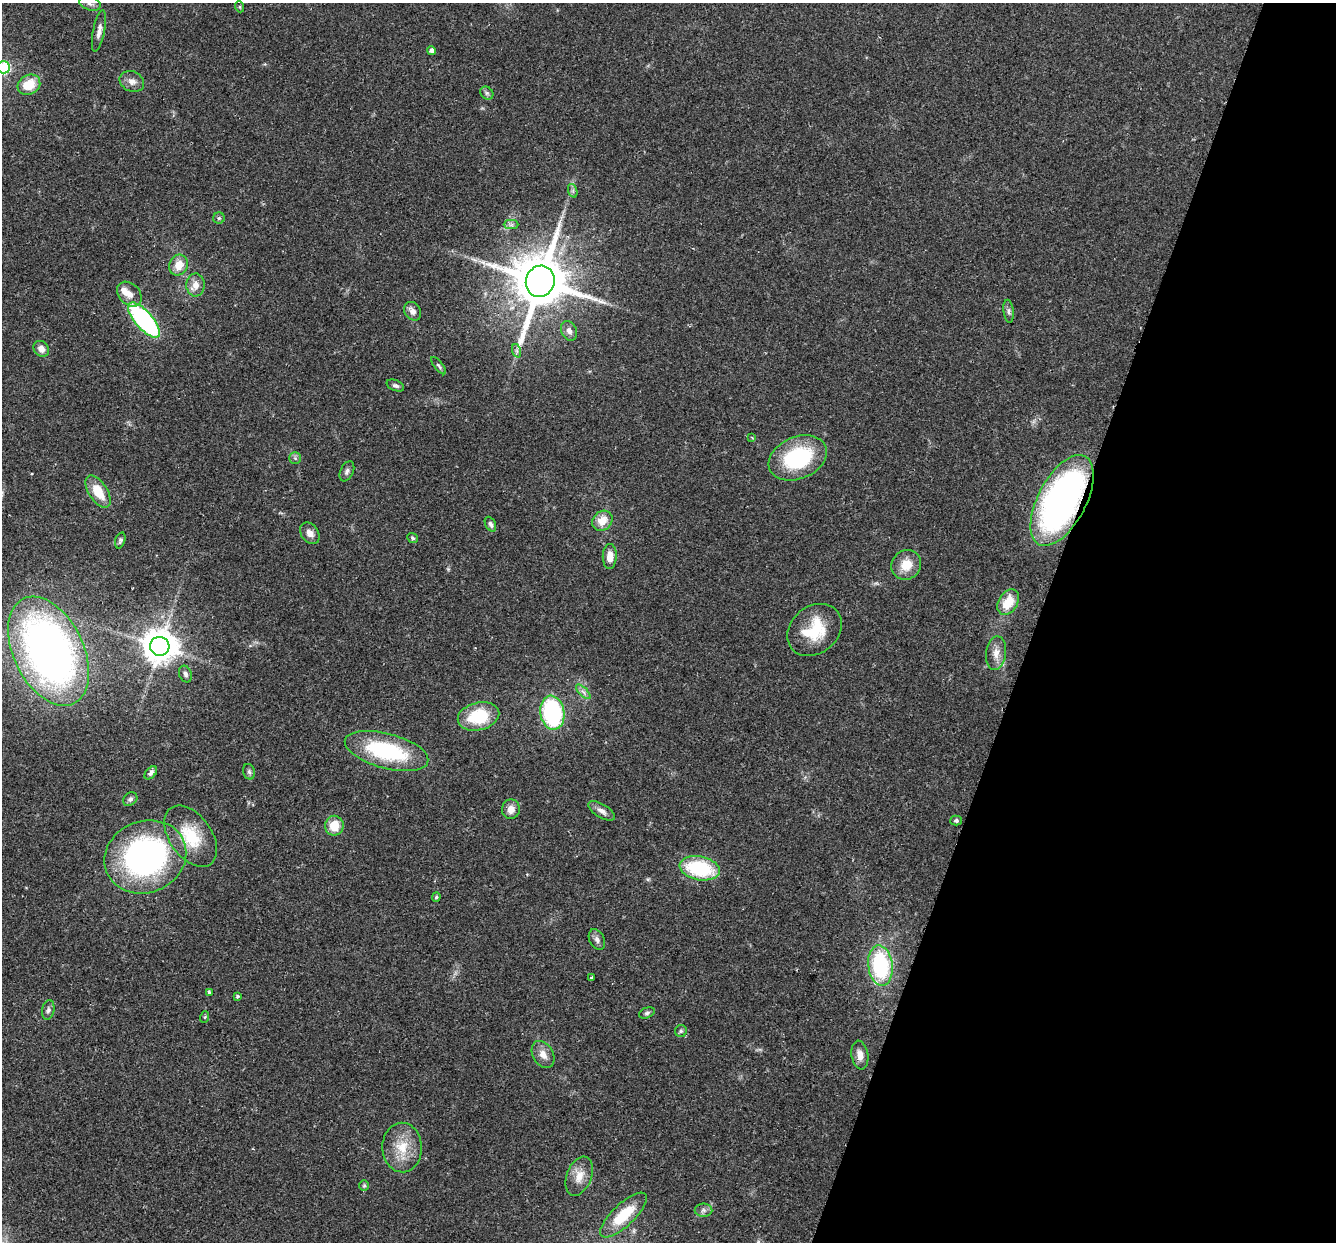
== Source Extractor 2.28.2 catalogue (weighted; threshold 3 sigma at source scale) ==
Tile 8 of 4 x 4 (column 4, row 2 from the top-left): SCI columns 4023-5356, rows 2670-3909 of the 5382 x 5466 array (HDU 1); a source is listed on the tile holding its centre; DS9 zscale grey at full resolution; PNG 1338 x 1244 px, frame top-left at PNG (2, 3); each listed source drawn as its Kron ellipse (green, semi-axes under 4 px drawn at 4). Shown black and unused: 22% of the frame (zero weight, under 2 of 3 exposures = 3% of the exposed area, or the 3 px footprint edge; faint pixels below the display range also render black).
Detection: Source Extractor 2.28.2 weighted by HDU 2 'WHT'; one run over the whole footprint, this tile lists its part. Background 0.0527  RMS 0.0068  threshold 0.0305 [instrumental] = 3 sigma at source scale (4.5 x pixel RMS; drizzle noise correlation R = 1.50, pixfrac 1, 0.05/0.05 arcsec/px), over >= 5 px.
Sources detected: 76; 1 long thin detection or spike segment (spike, bleed or trail) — neither listed nor drawn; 2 inside a brighter listed object's ellipse — not listed separately; the other 73 listed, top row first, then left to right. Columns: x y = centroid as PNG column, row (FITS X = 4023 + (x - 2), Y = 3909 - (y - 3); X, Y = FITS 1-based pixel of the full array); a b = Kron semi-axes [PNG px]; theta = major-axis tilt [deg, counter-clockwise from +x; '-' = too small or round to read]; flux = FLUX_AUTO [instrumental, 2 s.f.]
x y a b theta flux
90 4 11 6 -18 2.6
240 7 5 3 - 0.62
99 31 21 6 79 4
432 51 4 4 - 2.8
4 67 6 6 - 54
132 81 13 10 -25 4.4
29 85 12 9 29 14
487 93 7 6 - 1.5
573 191 7 4 -72 1.3
219 218 6 5 - 1.1
511 225 7 4 0 1.7
179 265 11 9 66 8.6
540 281 16 14 73 4500
196 285 11 9 88 5.5
129 294 14 10 -45 5.6
413 311 10 8 -54 3.8
1009 311 11 5 -83 1.9
144 320 22 8 -49 97
569 331 10 7 -63 3
41 349 8 7 - 4.1
517 351 7 4 -71 1.4
439 366 10 4 -50 1.4
395 386 9 5 -22 1.7
752 438 4 2 - 0.53
295 458 5 5 - 1.3
798 458 30 21 22 54
347 471 10 6 66 2.1
98 491 18 9 -57 14
1062 500 50 24 62 230
602 521 11 9 43 8.8
490 524 8 5 -62 2.1
310 533 12 8 -56 4.5
413 538 6 4 -37 0.98
120 540 8 5 73 1.7
610 556 12 7 88 6.9
906 565 15 14 - 11
1008 602 14 9 60 14
814 630 29 23 39 27
160 646 10 9 - 1300
49 651 58 35 -64 380
996 653 17 10 82 6.2
185 674 8 6 -67 2.1
583 692 9 3 -45 1.7
552 713 17 12 -82 82
478 716 21 14 14 29
386 751 43 17 -15 59
249 772 8 6 -73 1.6
151 773 8 5 48 2
130 799 8 6 38 1.7
511 809 9 9 - 5
601 811 15 7 -32 3.7
956 820 5 5 - 1.3
334 826 10 9 - 12
191 836 34 21 -54 25
145 857 41 36 21 170
700 868 20 12 -11 46
436 897 5 4 - 1
597 940 11 7 -63 2.6
880 966 20 12 -84 57
592 978 3 3 - 2.3
209 992 4 3 - 1.2
237 996 3 3 - 1.2
48 1010 10 6 79 2
647 1013 8 5 21 1.4
205 1017 6 3 70 0.84
681 1031 6 6 - 1.2
543 1054 14 10 -61 5.7
860 1055 14 8 -81 5.2
402 1147 25 19 -88 17
579 1176 20 12 69 8.7
364 1186 5 5 - 0.91
703 1210 9 6 0 2.3
623 1215 30 11 43 22
Overlapping masked pixels (flux is a lower limit): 1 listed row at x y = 1062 500
Isophote crosses this tile's border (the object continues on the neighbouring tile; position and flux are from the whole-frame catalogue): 2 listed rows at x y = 90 4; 4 67